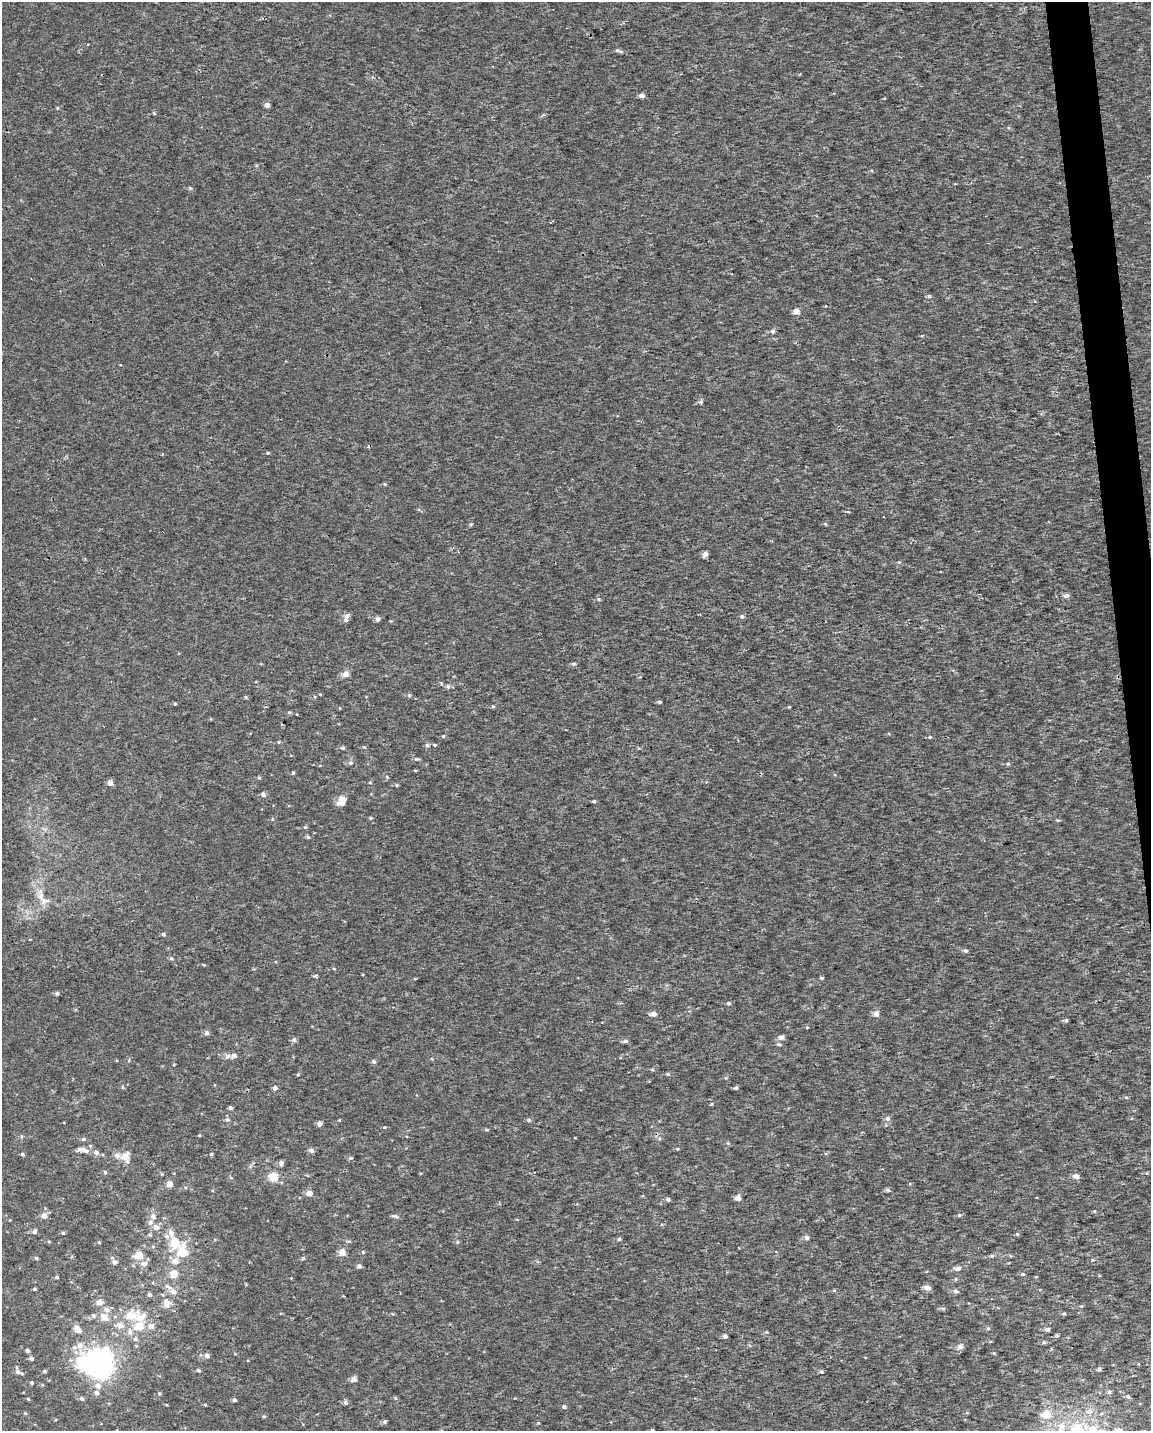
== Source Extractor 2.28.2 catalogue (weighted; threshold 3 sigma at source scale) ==
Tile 6 of 4 x 3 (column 2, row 2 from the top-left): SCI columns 1150-2298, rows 1481-2909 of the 4595 x 4347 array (HDU 1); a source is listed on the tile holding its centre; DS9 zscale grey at full resolution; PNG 1153 x 1433 px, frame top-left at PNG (2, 2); no overlay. Shown black and unused: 2% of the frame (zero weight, under 2 of 3 exposures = <1% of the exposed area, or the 3 px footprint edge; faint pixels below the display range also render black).
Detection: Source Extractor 2.28.2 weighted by HDU 2 'WHT'; one run over the whole footprint, this tile lists its part. Background 5.72e-04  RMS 0.0029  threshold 0.013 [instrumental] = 3 sigma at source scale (4.5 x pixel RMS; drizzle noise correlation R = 1.50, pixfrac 1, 0.0396/0.0396 arcsec/px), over >= 5 px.
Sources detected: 228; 1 inside a brighter object's white glare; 1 cosmic-ray / hot-pixel residue — not listed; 11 inside a brighter listed object's ellipse — not listed separately; the other 215 listed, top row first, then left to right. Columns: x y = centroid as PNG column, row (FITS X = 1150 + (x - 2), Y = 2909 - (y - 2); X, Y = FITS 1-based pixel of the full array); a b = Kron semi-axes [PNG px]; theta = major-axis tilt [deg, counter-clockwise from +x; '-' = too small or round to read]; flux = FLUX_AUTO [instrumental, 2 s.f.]
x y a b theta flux
617 50 6 5 - 0.51
641 95 5 4 - 1.3
267 105 5 4 - 1.3
57 108 4 4 - 0.3
154 113 5 4 - 0.33
190 188 5 5 - 0.41
929 296 5 5 - 0.49
796 312 4 4 - 3.2
772 331 5 4 - 0.96
701 401 7 5 16 0.52
268 453 4 4 - 0.3
385 484 4 4 - 0.36
471 524 5 4 - 0.36
825 524 5 4 - 0.33
705 554 5 4 - 1.5
899 562 5 4 - 0.32
1066 595 6 5 - 1
599 599 6 4 -23 0.45
347 615 6 5 - 1
742 616 5 5 - 0.57
377 619 4 4 - 1.2
574 664 5 4 - 0.56
346 674 5 4 - 2.8
448 686 6 5 - 0.72
320 694 4 3 - 0.21
409 695 5 4 - 0.48
246 697 4 3 - 0.48
659 702 4 3 - 0.52
175 704 4 3 - 0.32
493 706 4 4 - 0.33
789 707 5 3 - 0.23
340 708 3 3 - 0.25
289 712 5 4 - 0.41
443 736 4 4 - 0.34
930 737 5 4 - 0.35
279 742 4 4 - 0.3
427 745 6 5 - 0.62
435 745 4 4 - 0.38
342 748 4 4 - 0.46
638 748 5 3 - 0.22
416 759 6 4 -2 0.55
350 763 6 5 - 0.67
1008 764 5 4 - 0.48
415 770 5 3 - 0.26
293 773 4 4 - 0.37
259 778 5 4 - 0.32
370 782 4 3 - 0.26
110 783 4 4 - 2.3
397 785 4 3 - 0.39
263 794 5 4 - 1.1
594 801 4 3 - 0.54
342 803 8 5 10 2.2
370 818 4 4 - 0.32
272 819 5 3 - 0.25
1058 820 5 4 - 0.35
305 827 5 5 - 0.38
308 837 5 4 - 0.46
44 901 17 10 -12 2.7
163 934 4 4 - 0.6
965 951 5 5 - 0.65
171 958 5 4 - 0.41
203 965 4 3 - 0.3
316 976 5 4 - 0.42
821 978 5 4 - 0.45
57 994 4 4 - 0.72
729 1003 5 4 - 0.49
653 1014 5 4 - 2.2
876 1014 5 5 - 2
1066 1020 5 4 - 0.48
807 1027 4 3 - 0.23
206 1033 5 4 - 0.98
781 1038 7 5 10 1.2
294 1040 5 5 - 0.9
625 1041 6 4 2 0.7
778 1044 6 4 -2 0.49
227 1056 8 6 38 0.94
234 1056 5 5 - 1.3
432 1059 4 3 - 0.28
373 1062 5 4 - 0.77
652 1070 4 4 - 0.33
668 1074 5 4 - 0.43
725 1078 5 3 - 0.29
122 1087 5 4 - 0.35
275 1088 4 4 - 1
736 1088 4 4 - 0.57
1126 1097 5 3 - 0.34
712 1104 5 3 - 0.28
230 1108 4 4 - 0.63
227 1119 6 6 - 0.73
887 1119 6 6 - 0.89
339 1120 3 3 - 0.24
529 1120 5 4 - 0.66
319 1123 5 4 - 1.4
384 1127 4 3 - 0.24
486 1130 5 4 - 0.39
199 1135 4 3 - 0.3
83 1139 5 4 - 0.49
728 1143 5 4 - 0.34
677 1149 4 3 - 0.28
83 1150 14 6 -12 2.1
311 1150 6 5 - 0.94
22 1154 5 4 - 0.54
211 1154 4 4 - 0.38
117 1155 8 6 -22 1.1
125 1156 9 6 38 3
351 1158 6 4 2 0.51
281 1163 7 5 89 0.82
105 1172 5 4 - 0.44
162 1174 4 3 - 0.32
1076 1176 5 4 - 1.9
273 1177 8 8 - 4.5
231 1178 5 4 - 0.36
169 1184 4 4 - 3
888 1190 6 4 -38 0.59
309 1193 5 4 - 2.6
738 1198 4 4 - 2.5
668 1199 4 4 - 0.69
1094 1211 4 4 - 0.29
44 1215 5 5 - 2.2
959 1215 5 4 - 0.38
153 1216 6 6 - 1.4
395 1216 9 4 -17 0.71
10 1220 4 2 - 0.19
156 1227 9 7 -30 1.4
34 1231 5 5 - 0.94
63 1233 4 4 - 0.44
171 1233 9 7 -71 1.5
1017 1234 5 4 - 0.36
150 1235 6 4 -1 0.4
806 1237 4 4 - 1.4
619 1239 5 4 - 0.57
49 1242 4 4 - 0.27
99 1242 4 3 - 0.35
457 1242 5 4 - 0.44
175 1243 8 6 78 8.5
183 1252 10 8 -14 5.4
342 1252 4 4 - 4.2
363 1252 5 4 - 0.28
138 1255 5 5 - 6.8
992 1256 6 4 5 0.51
36 1258 4 3 - 0.5
112 1258 5 4 - 0.36
303 1258 5 5 - 0.49
175 1261 6 6 - 2.1
115 1262 5 4 - 1.2
144 1264 8 6 1 1.4
359 1266 5 4 - 0.93
957 1268 6 5 - 1.3
174 1274 5 5 - 5.1
1022 1274 6 4 -15 0.47
57 1277 4 3 - 0.43
1036 1277 4 3 - 0.22
168 1287 15 5 -29 1.4
927 1288 5 4 - 2.5
35 1289 3 3 - 0.48
834 1290 5 3 - 0.34
173 1291 7 6 - 1.6
955 1291 5 5 - 1
149 1294 5 4 - 0.67
99 1302 5 5 - 2.6
166 1302 9 7 -45 1.6
1081 1306 5 3 - 0.26
107 1309 6 5 - 1.3
943 1309 6 5 - 0.53
393 1314 4 3 - 0.28
1064 1314 5 4 - 0.39
130 1315 12 7 13 5.3
93 1316 6 5 - 0.84
104 1317 7 6 - 3.4
120 1325 6 5 - 2.5
139 1326 9 7 23 4.6
151 1326 6 6 - 1.7
988 1328 5 4 - 0.49
77 1329 9 6 -54 2.6
1047 1329 5 4 - 0.85
766 1332 5 3 - 0.27
725 1336 4 4 - 1.1
1057 1336 5 4 - 0.47
135 1339 7 5 -16 0.67
1044 1342 5 4 - 0.38
80 1345 8 8 - 2
960 1346 5 5 - 1.9
27 1350 3 3 - 0.84
994 1353 4 4 - 0.31
207 1356 6 5 - 0.96
31 1358 4 4 - 0.97
99 1363 21 17 -48 71
1099 1369 4 4 - 0.73
198 1370 4 4 - 0.49
45 1371 4 4 - 0.41
18 1372 8 6 -27 1.2
821 1372 4 4 - 0.63
354 1379 4 4 - 2.5
32 1383 3 3 - 0.51
98 1386 7 6 - 1.7
1109 1392 5 5 - 0.74
96 1393 6 5 - 0.9
159 1393 5 4 - 0.34
1128 1397 5 4 - 0.78
395 1398 5 3 - 0.32
28 1399 3 3 - 0.33
81 1399 5 4 - 0.74
234 1400 4 3 - 0.66
346 1402 7 5 -54 0.76
205 1405 3 3 - 0.29
564 1407 4 4 - 0.85
1089 1411 8 8 - 1.4
25 1413 5 4 - 0.32
1046 1414 5 5 - 5.9
264 1416 6 3 -8 0.33
55 1420 4 3 - 0.22
385 1422 5 5 - 0.68
538 1423 4 3 - 0.26
1061 1426 11 8 83 2.3
652 1430 4 4 - 0.57
Isophote crosses this tile's border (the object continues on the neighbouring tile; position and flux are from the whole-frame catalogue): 1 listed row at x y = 652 1430
Unlisted compact peaks at least as high as the median listed source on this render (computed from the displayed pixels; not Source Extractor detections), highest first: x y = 298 1075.